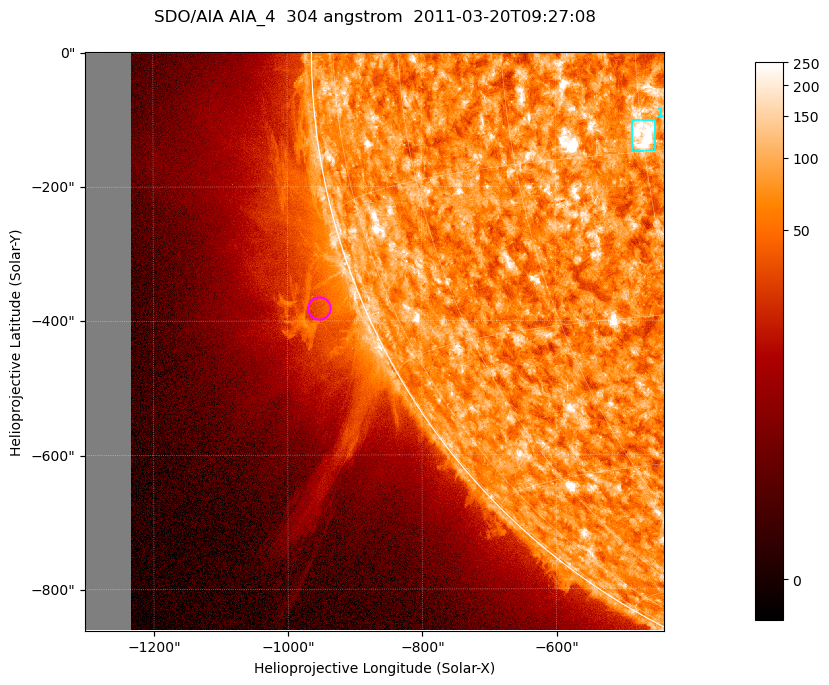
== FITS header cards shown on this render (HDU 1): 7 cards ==
TELESCOP= 'SDO/AIA '           / For AIA: SDO/AIA
INSTRUME= 'AIA_4   '           / For AIA: AIA_ATA1, AIA_ATA2, AIA_ATA3 or AIA_AT
WAVELNTH=                  304 / [angstrom] Wavelength
WAVEUNIT= 'angstrom'           / Wavelength unit: angstrom
DATE-OBS= '2011-03-20T09:27:08.125' / [ISO] Date when observation started; ISO 8
CTYPE1  = 'HPLN-TAN'           / CTYPE1; Typically HPLN
CTYPE2  = 'HPLT-TAN'           / CTYPE2; Typically HPLT

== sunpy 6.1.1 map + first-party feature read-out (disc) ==
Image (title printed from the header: SDO/AIA AIA_4  304 angstrom  2011-03-20T09:27:08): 1438 x 1438 px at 0.6 arcsec/px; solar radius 964 arcsec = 1605 px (partial field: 11% of the solar disc is inside the frame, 43% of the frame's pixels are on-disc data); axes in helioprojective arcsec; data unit not stated in the header (colour bar unlabelled)
Orientation: roll -0.132 deg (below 1 deg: not rotated)
Missing data: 7.9% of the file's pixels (0.0% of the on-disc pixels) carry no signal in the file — blank (NaN) pixels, whole columns, Tx -1302..-1232 arcsec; drawn neutral grey and excluded from every search
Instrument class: DISC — disc imager (sunpy class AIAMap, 304 A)
Bright regions (active regions / flare kernels): reference = the on-disc median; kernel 13 px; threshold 5 sigma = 113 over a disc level ~72.6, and >= 1.15x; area >= 2067 px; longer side >= 17 px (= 10 arcsec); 1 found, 1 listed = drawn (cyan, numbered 1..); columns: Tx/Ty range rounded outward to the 2 arcsec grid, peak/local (2 s.f.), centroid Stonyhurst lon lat
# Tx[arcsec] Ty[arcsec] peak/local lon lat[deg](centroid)
1 -488..-452 -148..-102 7.9 -30 -14
Off-limb structures (1.02-1.3 R_sun): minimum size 400 px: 4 found; the strongest spans PA ~95..125 deg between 1.02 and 1.3 R_sun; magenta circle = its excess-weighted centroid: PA ~110 deg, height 1.07 R_sun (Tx ~-954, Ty ~-380 arcsec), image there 2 x the reference